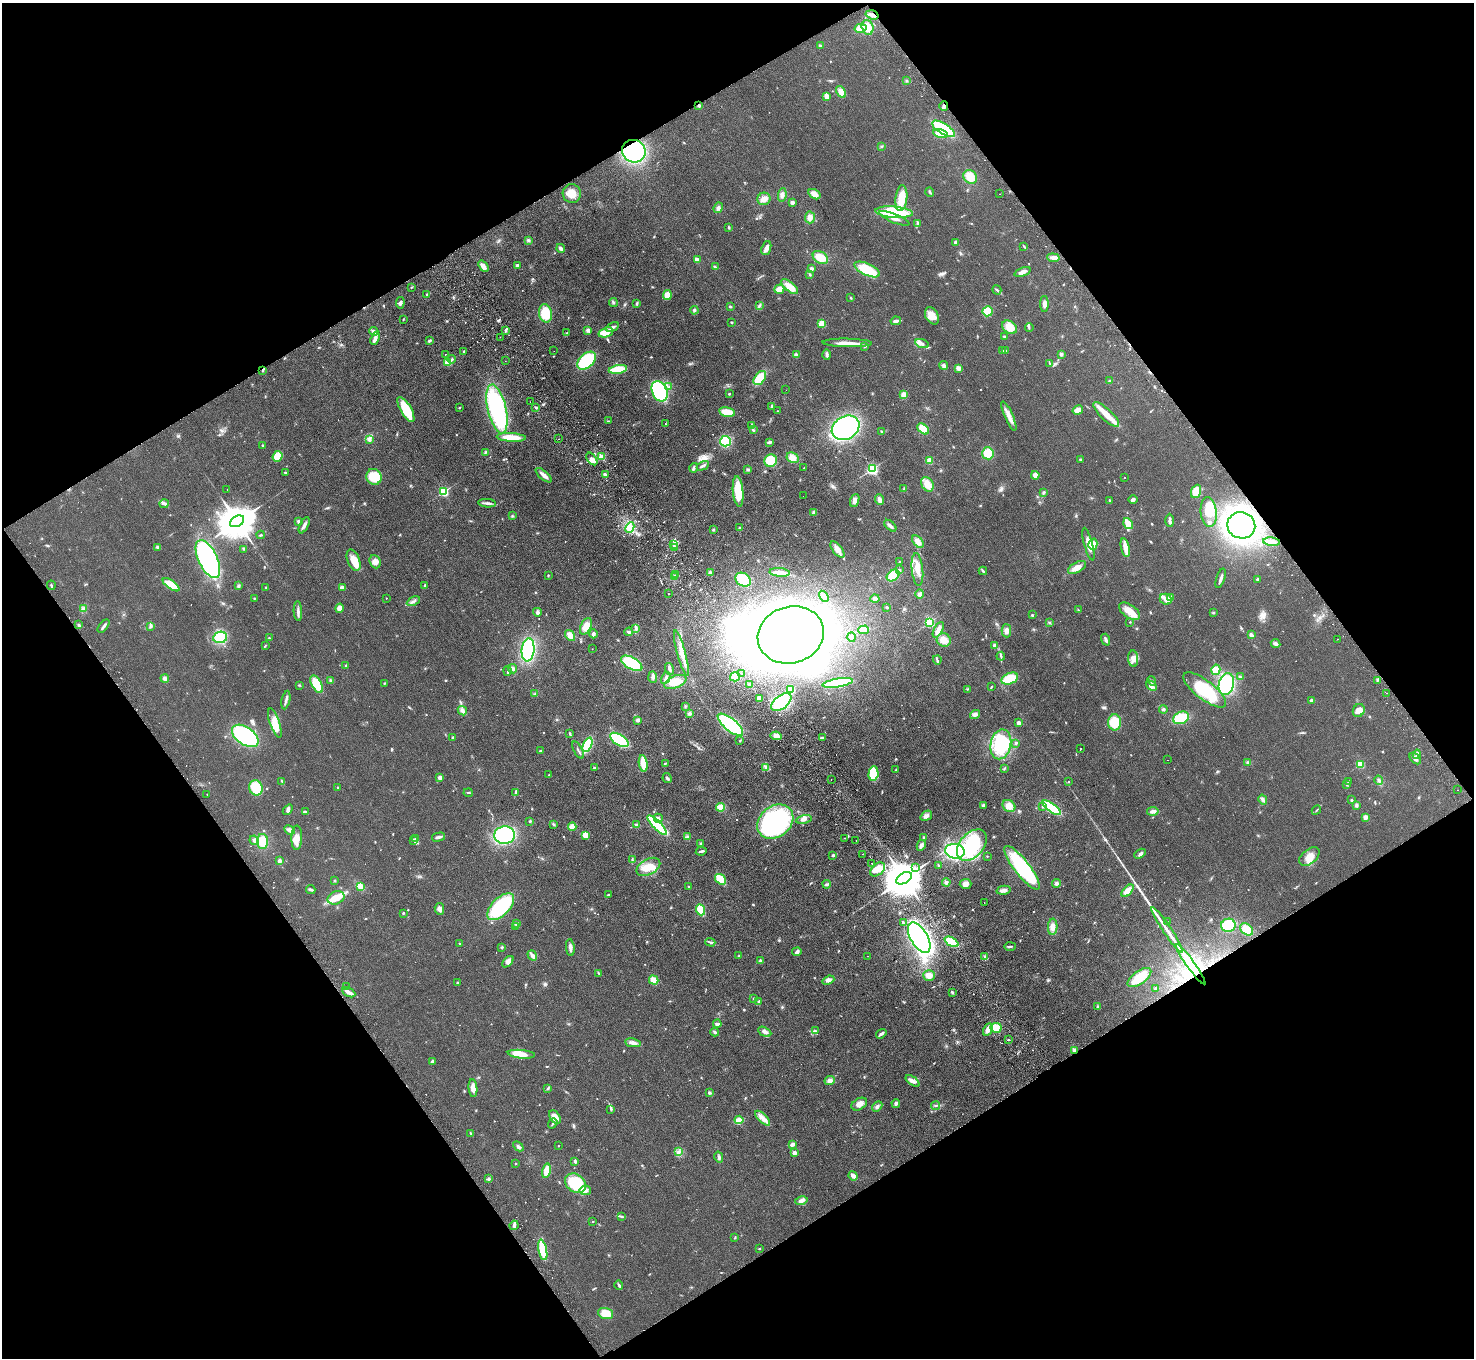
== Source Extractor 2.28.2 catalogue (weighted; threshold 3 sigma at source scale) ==
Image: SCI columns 50-5935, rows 197-5617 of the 5984 x 5950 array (HDU 1 of 3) = the unmasked area's bounding box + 8 px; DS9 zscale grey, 4 x 4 block average (1 PNG px = mean of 4 x 4 image px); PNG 1476 x 1360 px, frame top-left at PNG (2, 3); each listed source drawn as its Kron ellipse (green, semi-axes under 4 px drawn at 4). Shown black and unused: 48% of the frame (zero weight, under 2 of 3 exposures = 3% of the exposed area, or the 3 px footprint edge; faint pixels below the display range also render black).
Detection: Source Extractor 2.28.2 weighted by HDU 2 'WHT'. Background 0.0733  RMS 0.01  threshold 0.0457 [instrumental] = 3 sigma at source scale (4.5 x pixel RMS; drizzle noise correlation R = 1.50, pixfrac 1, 0.05/0.05 arcsec/px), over >= 5 px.
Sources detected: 870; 1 too faint to see at this stretch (4 x 4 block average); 28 inside a brighter object's white glare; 43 cosmic-ray / hot-pixel residue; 1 long thin detection or spike segment (spike, bleed or trail) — neither listed nor drawn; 4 coinciding with a brighter row at this scale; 34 inside a brighter listed object's ellipse — not listed separately; of the other 759, all 500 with FLUX_AUTO >= 3.7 (the completeness limit of this list) listed and drawn (259 fainter detections not listed), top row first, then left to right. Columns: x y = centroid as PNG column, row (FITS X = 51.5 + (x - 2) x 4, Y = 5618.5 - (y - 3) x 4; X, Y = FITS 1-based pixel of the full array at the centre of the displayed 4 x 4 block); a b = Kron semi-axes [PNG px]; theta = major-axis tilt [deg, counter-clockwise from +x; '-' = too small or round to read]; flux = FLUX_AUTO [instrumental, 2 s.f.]
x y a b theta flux
872 15 7 2 -16 32
867 27 7 5 -74 94
861 28 6 4 12 56
820 46 2 2 - 25
907 81 3 2 - 4.7
841 92 6 4 -58 39
826 96 4 3 - 41
699 105 3 3 - 9.4
944 106 5 2 - 28
943 129 13 5 -32 420
940 134 7 4 -13 100
881 146 3 2 - 5.9
634 151 12 11 - 660
970 177 7 6 - 79
930 192 5 2 - 7.6
572 193 9 9 - 70
814 194 6 4 -32 41
1000 194 2 2 - 29
782 195 7 3 82 19
901 198 13 6 84 110
764 199 6 6 - 35
792 202 3 3 - 21
718 208 5 4 - 18
894 212 19 5 -4 380
810 217 6 5 - 31
894 218 16 3 -22 42
917 223 4 2 - 6.9
729 227 3 2 - 6.2
528 240 4 3 - 11
955 242 4 2 - 12
1024 246 4 2 - 5.9
561 248 4 3 - 20
766 248 7 4 69 26
820 257 8 6 -31 89
1053 258 6 3 -7 25
697 260 3 2 - 37
517 265 3 3 - 11
483 266 6 3 -54 47
715 267 4 2 - 6.6
811 269 4 3 - 13
867 269 14 5 -25 210
1022 272 8 3 21 33
810 274 3 2 - 6.7
411 287 3 2 - 4.8
790 287 10 4 -39 85
779 289 5 4 - 42
997 290 5 2 - 8.2
427 295 3 2 - 9.6
667 295 5 4 - 53
851 298 3 2 - 4
400 303 6 3 84 17
613 303 4 2 - 6.9
637 304 4 2 - 7.7
1044 304 8 4 -89 25
759 305 3 2 - 6.5
730 306 3 2 - 6.8
694 310 4 3 - 11
987 311 5 5 - 160
546 313 9 6 -79 160
932 316 9 6 -62 74
403 319 3 2 - 4.5
896 321 5 3 - 18
731 322 2 2 - 4.9
822 323 2 2 - 200
612 327 7 3 30 23
1010 327 8 6 -33 77
1029 327 4 2 - 6.3
505 330 3 3 - 8.6
588 330 4 3 - 15
374 331 4 3 - 23
606 332 7 4 20 98
566 333 3 2 - 4.8
1005 336 3 2 - 7.5
500 337 2 2 - 18
375 338 7 3 70 29
429 341 3 2 - 12
847 343 25 4 -1 67
922 343 7 3 -20 19
865 346 3 2 - 10
1002 350 3 2 - 5.5
554 351 2 2 - 4.4
1006 351 3 2 - 5
464 352 3 2 - 8.8
445 354 2 2 - 6.4
827 354 5 3 - 14
1061 354 2 2 - 36
796 355 3 3 - 15
452 359 4 3 - 11
505 361 2 2 - 6.1
587 361 11 6 42 360
447 362 2 2 - 260
1049 363 3 2 - 4.4
944 365 4 3 - 17
958 368 4 3 - 26
618 369 9 4 9 150
263 370 2 2 - 7.1
760 378 8 5 53 170
1110 381 3 2 - 4.2
669 387 3 2 - 5.7
786 390 2 2 - 4
660 391 11 7 -66 550
729 394 2 2 - 6.3
904 395 4 3 - 50
530 402 2 2 - 5.7
772 406 3 3 - 8.9
459 408 2 2 - 9.9
536 408 3 2 - 6.6
406 409 14 5 -60 220
497 409 25 9 -77 700
1078 410 5 4 - 41
777 411 2 2 - 3.9
727 412 8 4 -10 87
1106 414 17 5 -43 98
1009 416 16 4 -66 49
608 421 2 2 - 4.2
665 424 2 2 - 6.4
752 425 4 2 - 7.2
846 428 14 11 31 870
923 429 6 4 -41 100
753 430 4 2 - 7.2
882 432 2 2 - 12
511 437 14 4 -3 110
558 439 2 2 - 4.5
369 440 4 2 - 19
725 441 5 5 - 170
769 442 3 2 - 17
263 445 3 2 - 5
486 452 3 2 - 4.7
988 453 6 5 - 130
277 456 5 5 - 65
602 457 2 2 - 220
793 458 6 5 - 50
592 459 7 3 -53 25
1080 459 3 3 - 8.7
771 461 6 6 - 260
930 461 4 3 - 35
703 466 6 2 27 17
694 468 5 3 - 12
804 468 2 2 - 3.9
748 469 4 3 - 7.4
872 469 2 2 - 740
285 472 2 2 - 13
544 475 10 3 -41 44
605 475 4 2 - 16
1035 475 4 3 - 29
374 477 8 7 - 160
1125 477 2 2 - 14
927 484 8 5 -59 60
227 489 2 2 - 5.2
904 489 3 3 - 6.8
738 491 15 5 -84 170
1196 491 7 5 69 82
443 492 2 2 - 660
1043 492 3 3 - 7.4
803 496 2 2 - 6.6
855 500 6 4 70 27
879 500 5 3 - 24
1109 500 2 2 - 5.5
1133 500 4 3 - 12
487 503 9 2 -5 18
164 504 4 3 - 13
1209 512 15 8 -84 120
814 513 3 3 - 18
512 516 3 2 - 5.8
1170 520 7 3 -88 14
237 521 8 5 31 22000
298 521 4 3 - 8.8
1128 524 6 3 -57 100
304 525 9 3 63 22
1241 525 14 13 - 990
890 526 7 3 -44 19
630 528 5 3 - 23
739 528 3 2 - 4.4
713 530 3 2 - 6.2
261 535 4 2 - 5.6
918 542 7 4 -50 35
1272 542 8 3 -7 29
1088 544 17 4 -75 58
1093 544 6 4 75 51
673 545 3 2 - 4.4
157 547 4 2 - 6.4
675 548 2 2 - 5.1
1125 548 9 4 -77 60
244 549 3 2 - 5
837 549 10 4 -52 42
208 559 20 9 -65 750
354 560 11 6 -68 62
375 562 7 5 -66 35
899 562 2 2 - 6.4
1077 567 10 5 28 56
899 570 3 2 - 12
917 570 16 5 -84 52
983 571 4 2 - 7.7
780 572 10 2 -4 73
710 573 3 3 - 11
548 575 2 2 - 4.2
676 575 2 2 - 17
893 575 7 5 39 140
674 577 4 3 - 13
1221 578 10 2 72 25
743 580 8 6 -32 160
1258 580 3 3 - 13
51 585 5 2 - 11
171 585 10 4 -35 110
238 586 3 3 - 8.2
424 586 3 2 - 4.8
266 587 3 2 - 4.9
342 587 4 3 - 20
669 594 2 2 - 15
920 594 5 3 - 12
824 596 6 2 -57 38
1171 597 3 3 - 9.5
254 598 2 2 - 4.1
386 598 2 2 - 5
875 599 4 4 - 21
1166 599 6 5 - 57
413 601 7 2 28 14
887 607 3 2 - 5.7
83 608 2 2 - 5.9
339 608 5 2 - 12
1078 610 3 2 - 4.5
298 611 10 2 -88 19
1130 611 12 6 -35 88
537 612 4 3 - 17
1213 613 2 2 - 4.5
1032 615 2 2 - 14
929 622 2 2 - 500
1130 622 2 2 - 3.8
1049 623 3 2 - 4.9
79 625 3 2 - 6.6
104 626 8 2 50 14
150 626 4 2 - 8.6
586 626 9 5 64 54
636 628 3 2 - 7.1
864 630 5 3 - 40
938 630 8 3 62 49
1006 631 6 5 - 25
629 632 4 3 - 12
593 634 4 3 - 16
791 635 33 28 17 2200
1251 635 4 3 - 18
570 636 6 4 -54 50
220 637 7 5 10 240
851 637 4 2 - 13
269 638 2 2 - 4.7
1337 639 2 2 - 11
944 640 7 6 - 55
1106 640 6 2 -71 14
1276 644 5 3 - 14
994 645 4 3 - 11
265 646 4 2 - 4.9
592 649 2 2 - 3.7
528 650 11 6 85 450
681 653 23 4 -75 66
1001 656 4 2 - 8.7
1133 659 8 5 -87 36
937 660 4 2 - 7.9
632 663 12 6 -30 360
346 666 2 2 - 4.3
512 669 5 3 - 16
669 669 6 3 -75 18
1216 670 5 4 - 81
507 671 5 2 - 9.6
742 674 2 2 - 6.9
653 677 6 3 -87 18
735 677 5 4 - 71
1240 677 4 3 - 8
165 678 4 4 - 16
666 678 6 3 60 17
1010 679 9 5 22 170
331 680 3 3 - 7.7
1377 680 3 2 - 5.4
1152 681 5 2 - 7.7
675 682 12 6 22 91
385 683 3 2 - 5.9
838 683 15 4 9 380
317 684 9 5 -61 190
1226 684 11 7 76 460
299 685 2 2 - 3.9
750 685 4 3 - 7.7
1151 686 6 4 -43 29
991 687 4 2 - 4.6
967 689 3 2 - 4.3
790 690 4 4 - 78
1205 690 26 9 -38 260
1386 693 2 2 - 4
535 694 3 3 - 9.2
759 698 3 3 - 52
286 700 9 2 79 17
1311 700 3 3 - 7.2
781 702 12 6 38 280
685 706 3 2 - 5.2
1163 709 4 2 - 8.3
462 711 5 3 - 15
1359 711 7 5 59 35
690 713 4 3 - 12
975 714 5 4 - 22
1181 718 8 6 24 150
638 720 3 2 - 24
1018 722 4 3 - 20
1114 722 8 6 -87 170
275 723 15 5 -71 66
730 725 16 6 -39 680
570 734 4 2 - 8.5
245 736 15 9 -35 570
776 736 5 3 - 39
822 737 4 2 - 16
453 738 3 3 - 9.8
619 740 10 5 -33 380
740 741 2 2 - 3.9
1016 743 3 2 - 7.3
1001 744 15 10 78 320
587 745 8 3 66 310
1080 749 2 2 - 14
578 750 9 2 -63 12
540 751 2 2 - 21
1417 754 5 3 - 15
1415 759 7 4 -46 19
1168 760 2 2 - 8.6
643 763 8 3 -82 110
665 763 3 2 - 5.2
1248 763 2 2 - 4.9
1360 764 2 2 - 160
766 767 4 2 - 8.4
594 768 2 2 - 20
1005 768 3 2 - 5
896 770 2 2 - 4.7
873 773 7 5 85 210
549 775 2 2 - 9.7
440 778 3 3 - 20
667 778 5 2 - 14
831 780 2 2 - 13
1379 780 4 3 - 11
282 781 3 2 - 6.6
1069 782 2 2 - 3.9
1348 782 3 2 - 5.1
1347 785 3 2 - 7.3
338 787 2 2 - 16
256 788 7 6 - 140
1457 790 2 2 - 4.2
515 792 2 2 - 5.1
468 793 4 2 - 5.3
207 794 2 2 - 5
1263 799 5 3 - 15
1351 800 3 2 - 7.8
983 805 3 3 - 10
1356 805 3 2 - 6.8
1009 806 7 5 -38 49
720 807 4 3 - 72
1043 807 2 2 - 7
1051 808 11 4 -36 380
288 810 6 3 50 14
1316 810 5 2 - 4.9
1153 811 6 3 9 24
305 812 4 2 - 12
926 816 6 4 35 24
1365 817 2 2 - 46
658 818 4 3 - 17
804 819 8 4 12 25
530 821 2 2 - 5.2
775 822 20 15 39 810
554 824 3 2 - 5.2
636 825 4 3 - 12
657 825 13 4 -46 420
572 827 4 3 - 45
289 830 5 4 - 18
505 835 10 8 5 610
585 835 4 3 - 60
438 837 7 2 13 23
687 837 4 3 - 10
924 837 3 2 - 5.8
297 838 12 5 89 59
845 838 2 2 - 5.1
415 839 2 2 - 4.9
254 840 5 4 - 17
856 840 2 2 - 4.3
262 841 7 5 -89 95
414 841 4 2 - 7.5
700 844 3 2 - 10
921 845 5 3 - 18
972 845 18 12 48 440
701 851 5 2 - 11
955 851 10 7 -10 590
863 854 2 2 - 8
1140 854 6 4 30 16
833 855 2 2 - 26
987 856 2 2 - 4.7
1309 856 12 7 39 61
632 859 3 2 - 4.5
279 861 4 3 - 13
872 863 2 2 - 3.7
939 866 3 2 - 6.6
648 867 13 7 28 91
916 868 2 2 - 10
1022 868 27 7 -52 730
878 869 8 5 40 56
904 878 8 5 31 28000
721 879 6 4 -36 140
335 880 2 2 - 4
946 882 4 3 - 19
1057 883 4 3 - 13
827 884 4 2 - 9.7
966 884 6 5 - 35
360 886 4 3 - 54
689 887 2 2 - 8.1
311 889 4 2 - 13
1004 890 7 3 12 22
1128 891 7 4 47 62
608 895 2 2 - 17
336 898 9 6 24 100
984 902 2 2 - 6.3
501 907 17 8 45 460
439 909 6 4 -80 20
700 910 6 3 -68 210
403 913 3 2 - 4.9
1167 922 2 2 - 3.9
903 923 3 2 - 5.1
517 924 2 2 - 53
1228 925 7 6 - 220
516 926 3 2 - 6.6
1053 927 8 4 88 36
1247 929 7 5 -40 57
1167 930 27 2 -56 67
919 938 17 8 -59 1000
710 942 5 2 - 9.5
952 942 8 4 -28 170
459 943 2 2 - 8.2
1010 946 6 2 2 11
502 947 3 2 - 5
570 948 9 3 -85 24
797 952 5 4 - 14
532 955 5 3 - 23
739 956 2 2 - 3.7
867 956 2 2 - 13
985 956 3 2 - 5.2
760 960 4 2 - 7.3
508 962 7 4 46 22
1191 964 24 2 -54 150
598 973 3 2 - 5.2
929 975 6 5 - 48
1139 978 14 6 36 140
654 980 5 4 - 54
828 980 6 3 21 21
457 982 3 2 - 5.1
347 987 2 2 - 5.2
1156 988 4 3 - 9.9
349 992 7 3 -27 30
952 992 4 2 - 8.5
754 998 2 2 - 5.5
758 1002 3 2 - 4.3
1098 1007 3 2 - 9.3
717 1024 4 2 - 19
996 1028 5 5 - 120
988 1030 6 4 62 37
816 1031 3 2 - 4.5
715 1032 4 2 - 14
765 1032 7 3 -27 22
881 1034 6 2 35 20
1008 1040 3 2 - 5.3
633 1043 8 4 -9 28
1075 1051 4 3 - 15
521 1054 13 4 -5 82
432 1061 3 2 - 10
830 1080 5 4 - 21
913 1081 8 3 -38 24
473 1088 9 3 -84 43
548 1088 3 3 - 6.4
710 1093 3 3 - 8.6
896 1103 4 3 - 12
859 1104 8 5 30 34
877 1106 6 3 47 15
936 1106 4 2 - 7.7
611 1109 3 3 - 7.6
555 1117 7 5 -53 60
763 1118 9 4 -45 35
739 1120 4 3 - 47
553 1123 5 2 - 8
471 1133 4 2 - 5.3
792 1144 4 2 - 29
518 1146 6 3 -44 13
558 1146 2 2 - 5.4
679 1152 3 2 - 9.5
794 1153 2 2 - 55
719 1157 5 3 - 12
575 1161 3 2 - 11
516 1163 2 2 - 4.9
546 1171 7 3 79 76
853 1176 5 3 - 30
488 1179 3 2 - 8.7
575 1183 11 9 -35 310
585 1190 6 4 9 29
801 1200 6 3 11 29
621 1216 3 2 - 6.5
593 1222 2 2 - 3.7
514 1225 5 3 - 14
735 1237 3 2 - 3.9
759 1249 2 2 - 4.7
543 1250 10 3 -78 270
619 1285 5 2 - 9.3
606 1314 8 5 -16 95
Overlapping masked pixels (flux is a lower limit): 8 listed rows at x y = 872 15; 699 105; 944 106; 943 129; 634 151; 263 370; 1191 964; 1075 1051
Diffuse or blended objects may show on this block-average render without a row.